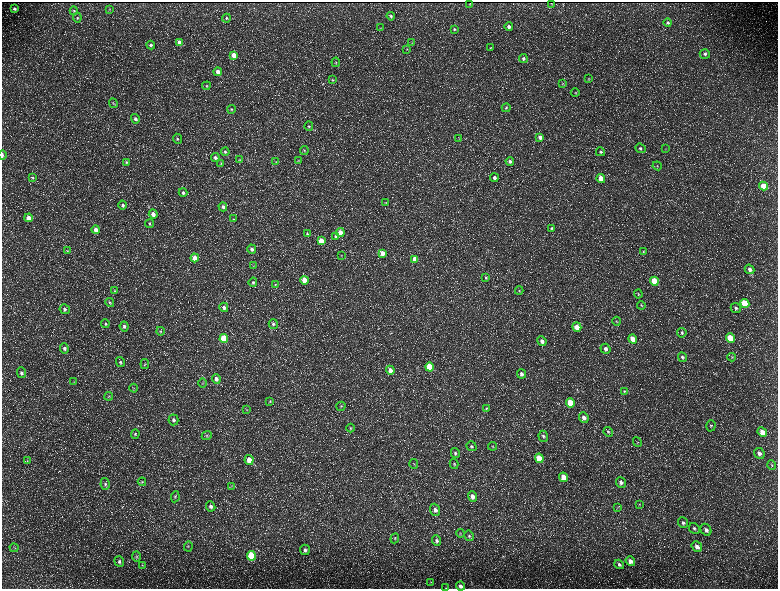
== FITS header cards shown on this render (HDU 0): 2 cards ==
NAXIS1  =                 1552 / length of data axis 1
NAXIS2  =                 1173 / length of data axis 2

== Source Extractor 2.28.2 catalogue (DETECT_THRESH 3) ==
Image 1552 x 1173 px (HDU 0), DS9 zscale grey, zoomed out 1/2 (1 PNG px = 2 x 2 image px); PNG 780 x 591 px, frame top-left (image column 1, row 1173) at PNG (2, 2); each listed source drawn as its Kron ellipse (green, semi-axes under 4 px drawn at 4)
Background 244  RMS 11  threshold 34.2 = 3 sigma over >= 5 px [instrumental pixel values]
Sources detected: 207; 34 cannot appear on this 1/2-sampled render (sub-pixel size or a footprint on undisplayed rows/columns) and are neither listed nor drawn; the other 173 listed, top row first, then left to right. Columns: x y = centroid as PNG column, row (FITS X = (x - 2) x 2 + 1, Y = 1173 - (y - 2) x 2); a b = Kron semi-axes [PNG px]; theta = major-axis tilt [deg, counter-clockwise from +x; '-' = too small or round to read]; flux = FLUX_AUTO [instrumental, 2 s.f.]
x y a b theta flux
551 3 2 1 - 620
470 4 2 2 - 550
15 9 4 4 - 4500
109 9 4 3 - 1500
74 11 4 4 - 2700
391 16 4 4 - 3100
77 18 5 3 - 2700
226 18 4 4 - 3600
668 22 4 4 - 3600
509 27 4 4 - 6300
380 28 3 2 - 1200
454 29 4 3 - 2800
179 43 4 3 - 22000
412 43 3 2 - 1000
151 45 4 4 - 4500
490 48 3 3 - 1900
407 49 3 2 - 1200
705 54 5 4 - 5600
234 55 4 3 - 21000
523 59 4 4 - 4700
336 62 4 3 - 2300
218 72 4 4 - 15000
589 79 4 2 - 1500
333 80 4 3 - 2100
562 84 4 3 - 1800
206 86 4 4 - 2700
575 92 4 3 - 1800
113 103 5 4 - 3100
506 108 4 4 - 3300
231 109 4 4 - 2900
135 119 5 4 - 6500
309 126 5 4 - 2700
540 137 4 4 - 10000
177 139 5 4 - 3500
459 139 3 3 - 1300
640 148 5 4 - 4900
666 149 4 2 - 1200
304 150 4 3 - 2300
225 152 4 4 - 3900
600 152 5 4 - 3900
2 155 4 2 - 4100
215 158 4 4 - 5300
239 160 3 3 - 1300
299 160 4 3 - 1500
510 161 4 4 - 5600
126 162 4 4 - 2700
276 162 4 3 - 1900
221 163 3 3 - 2200
657 166 5 3 - 2100
32 178 4 4 - 2500
494 178 4 4 - 8000
601 178 4 4 - 32000
763 186 4 4 - 36000
183 193 4 4 - 4600
386 202 3 3 - 1300
123 205 4 4 - 4400
223 207 5 4 - 6100
153 214 5 4 - 12000
29 218 4 4 - 20000
233 219 4 2 - 1600
150 224 4 4 - 2400
552 228 4 4 - 2900
96 230 4 4 - 17000
340 232 4 4 - 19000
307 234 4 4 - 2600
335 236 4 4 - 4000
321 241 4 3 - 30000
252 249 4 4 - 6100
67 251 4 2 - 1400
643 252 4 3 - 2100
382 253 4 4 - 15000
341 255 3 2 - 1200
195 258 4 4 - 14000
415 259 4 3 - 27000
254 266 3 3 - 1300
749 269 5 4 - 8000
486 278 4 3 - 2600
304 280 4 4 - 39000
654 281 4 4 - 64000
253 282 5 4 - 3600
275 285 4 3 - 2300
115 291 4 4 - 2200
519 291 4 3 - 1900
638 294 4 4 - 2500
110 303 4 4 - 2600
745 303 4 4 - 87000
641 305 4 3 - 2300
224 307 5 4 - 7100
736 308 5 4 - 4100
65 309 5 5 - 4900
617 321 4 3 - 2300
105 324 4 3 - 2600
273 324 5 4 - 4400
124 326 5 4 - 5300
577 327 5 4 - 23000
160 331 4 4 - 2800
682 333 5 4 - 3500
730 338 5 4 - 73000
224 339 4 4 - 89000
633 339 5 4 - 30000
542 341 5 4 - 10000
64 348 5 4 - 5600
605 349 5 4 - 7100
682 357 5 4 - 5000
732 357 4 4 - 2300
120 362 5 4 - 4000
145 364 5 4 - 2500
429 367 4 4 - 61000
390 370 4 4 - 14000
21 373 5 4 - 4900
521 374 5 4 - 7300
216 379 5 4 - 8200
74 382 3 2 - 1100
203 383 4 3 - 1800
134 388 4 3 - 2400
624 391 4 4 - 2500
109 396 4 2 - 1400
270 401 4 3 - 2100
570 403 5 4 - 50000
341 406 5 4 - 2800
486 408 4 4 - 2700
247 410 4 3 - 1600
584 417 5 4 - 10000
173 420 5 5 - 6400
711 426 6 4 73 3800
351 428 4 4 - 2400
608 432 5 4 - 3700
762 432 5 4 - 22000
135 434 5 4 - 3000
207 435 5 4 - 3100
543 436 5 4 - 4400
637 442 5 4 - 2600
471 446 5 4 - 4200
493 446 4 3 - 1700
455 453 5 4 - 4100
759 453 6 5 - 8800
539 458 5 4 - 51000
249 460 5 4 - 22000
27 461 4 3 - 1600
414 464 5 2 - 1700
454 464 5 3 - 2500
772 465 5 3 - 2400
563 477 5 4 - 31000
142 482 4 4 - 2500
621 482 5 4 - 6600
105 484 6 4 -77 4500
231 486 3 2 - 1500
472 496 5 4 - 13000
175 497 5 4 - 3600
639 504 4 3 - 1600
211 506 5 4 - 7800
617 507 3 2 - 1400
435 510 6 5 - 10000
683 523 5 5 - 5400
694 528 6 5 - 5700
706 530 6 5 - 8000
460 533 4 2 - 1600
469 536 5 4 - 3600
395 538 5 3 - 2500
437 540 5 4 - 5400
188 546 5 4 - 2700
697 546 6 4 -49 11000
14 548 5 3 - 2300
305 550 5 5 - 7100
137 556 5 3 - 2100
251 556 5 4 - 160000
119 561 6 5 - 5800
630 561 5 4 - 13000
619 564 5 4 - 4300
142 565 4 2 - 1300
431 582 3 3 - 1900
461 586 5 4 - 7500
446 588 4 2 - 1000
At the frame edge (FLAGS 8, measured only in part): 3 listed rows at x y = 2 155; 461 586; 446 588
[34 sub-pixel or undisplayed-footprint detections neither listed nor drawn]